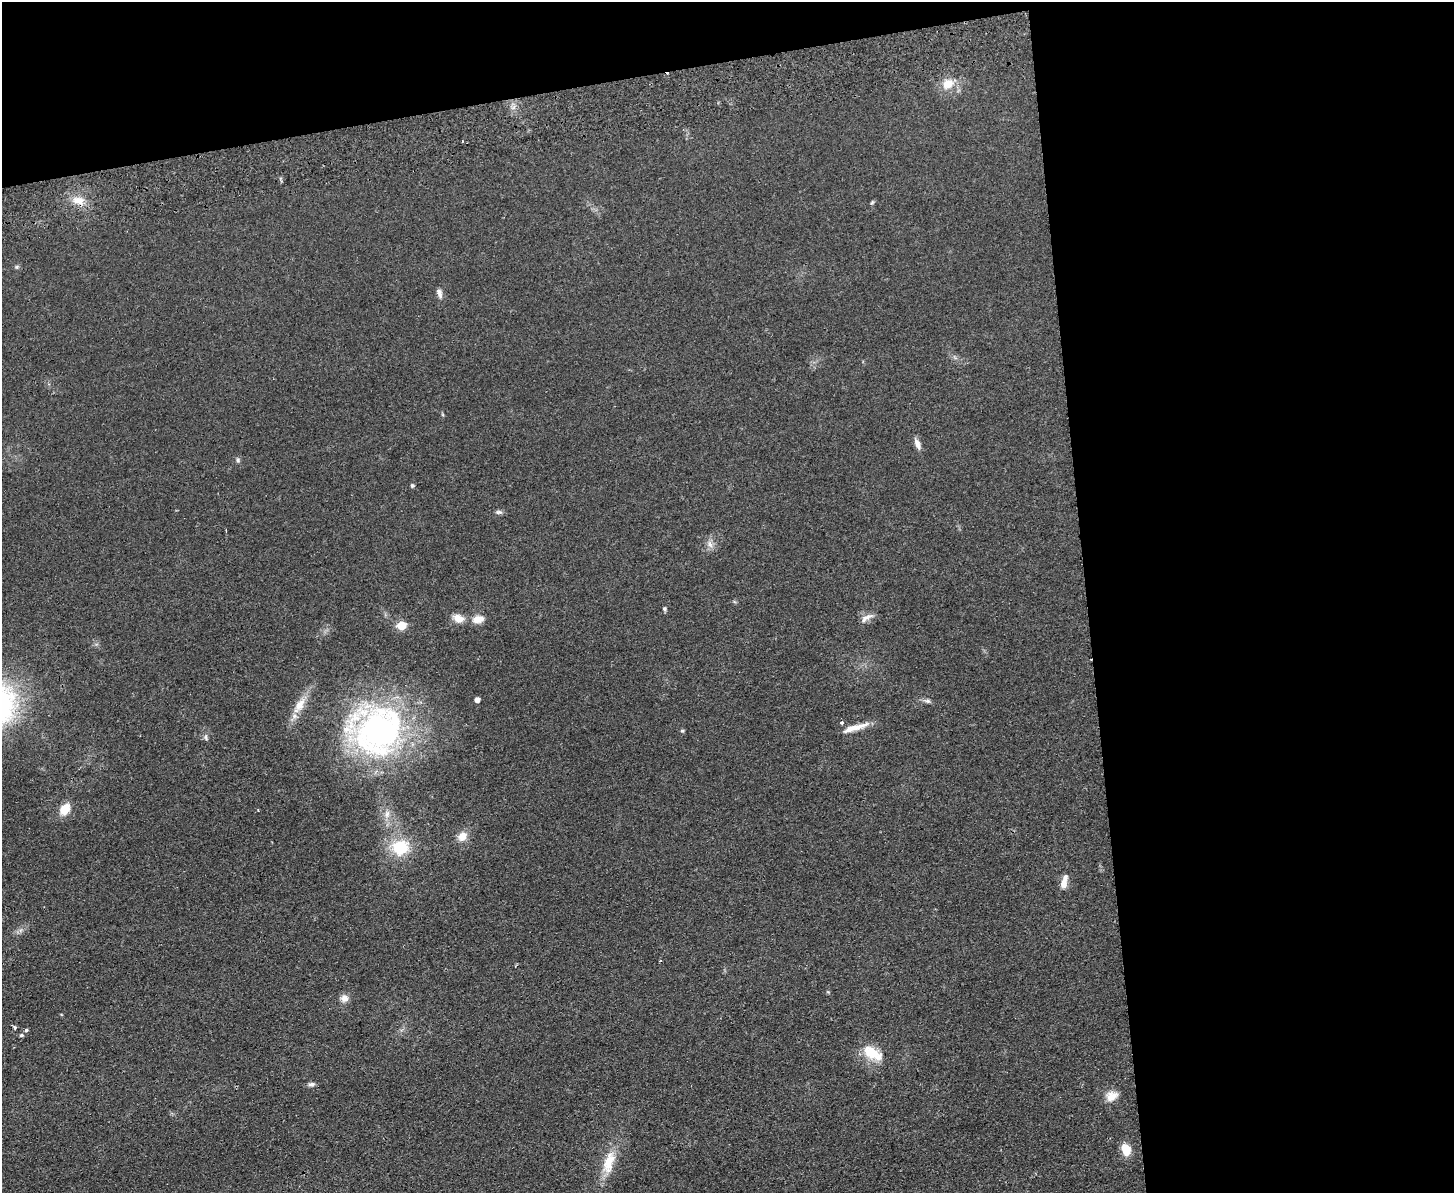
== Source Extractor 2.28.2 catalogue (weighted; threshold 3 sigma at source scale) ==
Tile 3 of 3 x 4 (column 3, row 1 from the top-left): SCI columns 3163-4614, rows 3631-4821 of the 4762 x 4877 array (HDU 1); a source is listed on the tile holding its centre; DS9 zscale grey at full resolution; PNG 1456 x 1195 px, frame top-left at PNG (2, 2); no overlay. Shown black and unused: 31% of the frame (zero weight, under 2 of 3 exposures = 3% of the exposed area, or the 3 px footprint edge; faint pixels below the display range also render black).
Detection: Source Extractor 2.28.2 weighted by HDU 2 'WHT'; one run over the whole footprint, this tile lists its part. Background 0.084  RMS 0.0092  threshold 0.0414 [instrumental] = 3 sigma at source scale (4.5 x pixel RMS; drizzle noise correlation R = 1.50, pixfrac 1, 0.05/0.05 arcsec/px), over >= 5 px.
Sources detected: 40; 1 cosmic-ray / hot-pixel residue — not listed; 1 inside a brighter listed object's ellipse — not listed separately; the other 38 listed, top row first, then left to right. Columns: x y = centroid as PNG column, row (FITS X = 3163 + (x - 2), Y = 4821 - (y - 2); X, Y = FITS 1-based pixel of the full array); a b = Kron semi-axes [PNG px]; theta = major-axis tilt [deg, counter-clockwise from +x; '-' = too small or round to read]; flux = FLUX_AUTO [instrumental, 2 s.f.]
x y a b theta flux
948 84 13 11 33 13
78 200 18 11 -17 12
872 203 7 4 62 1.2
16 267 6 5 - 1.4
439 293 13 7 -73 3.7
917 444 14 6 -68 5
238 460 6 6 - 1.6
412 486 5 5 - 1.3
499 512 10 5 -4 2.3
226 530 3 2 - 0.81
710 544 12 6 -71 4.3
664 609 5 5 - 1.4
458 618 13 9 -24 9.3
866 618 19 6 32 5.1
478 619 16 9 12 8.5
401 626 5 5 - 33
477 700 5 4 - 5.7
927 701 10 5 -12 2.6
300 704 20 11 57 13
842 723 4 4 - 1.9
855 727 34 6 17 12
377 730 69 64 -4 260
682 731 5 4 - 1.2
206 737 10 5 -75 2.1
65 809 13 9 57 14
387 814 11 6 75 4.9
462 836 13 10 50 9
400 847 18 16 16 36
1064 882 18 7 75 8
344 998 10 10 - 5.1
15 1027 3 3 - 2.8
26 1030 3 3 - 3.7
21 1035 5 4 - 1.6
872 1053 27 14 -30 22
311 1084 9 5 5 2.6
1111 1096 16 12 23 9.4
1126 1149 12 8 -72 16
609 1162 35 14 74 23